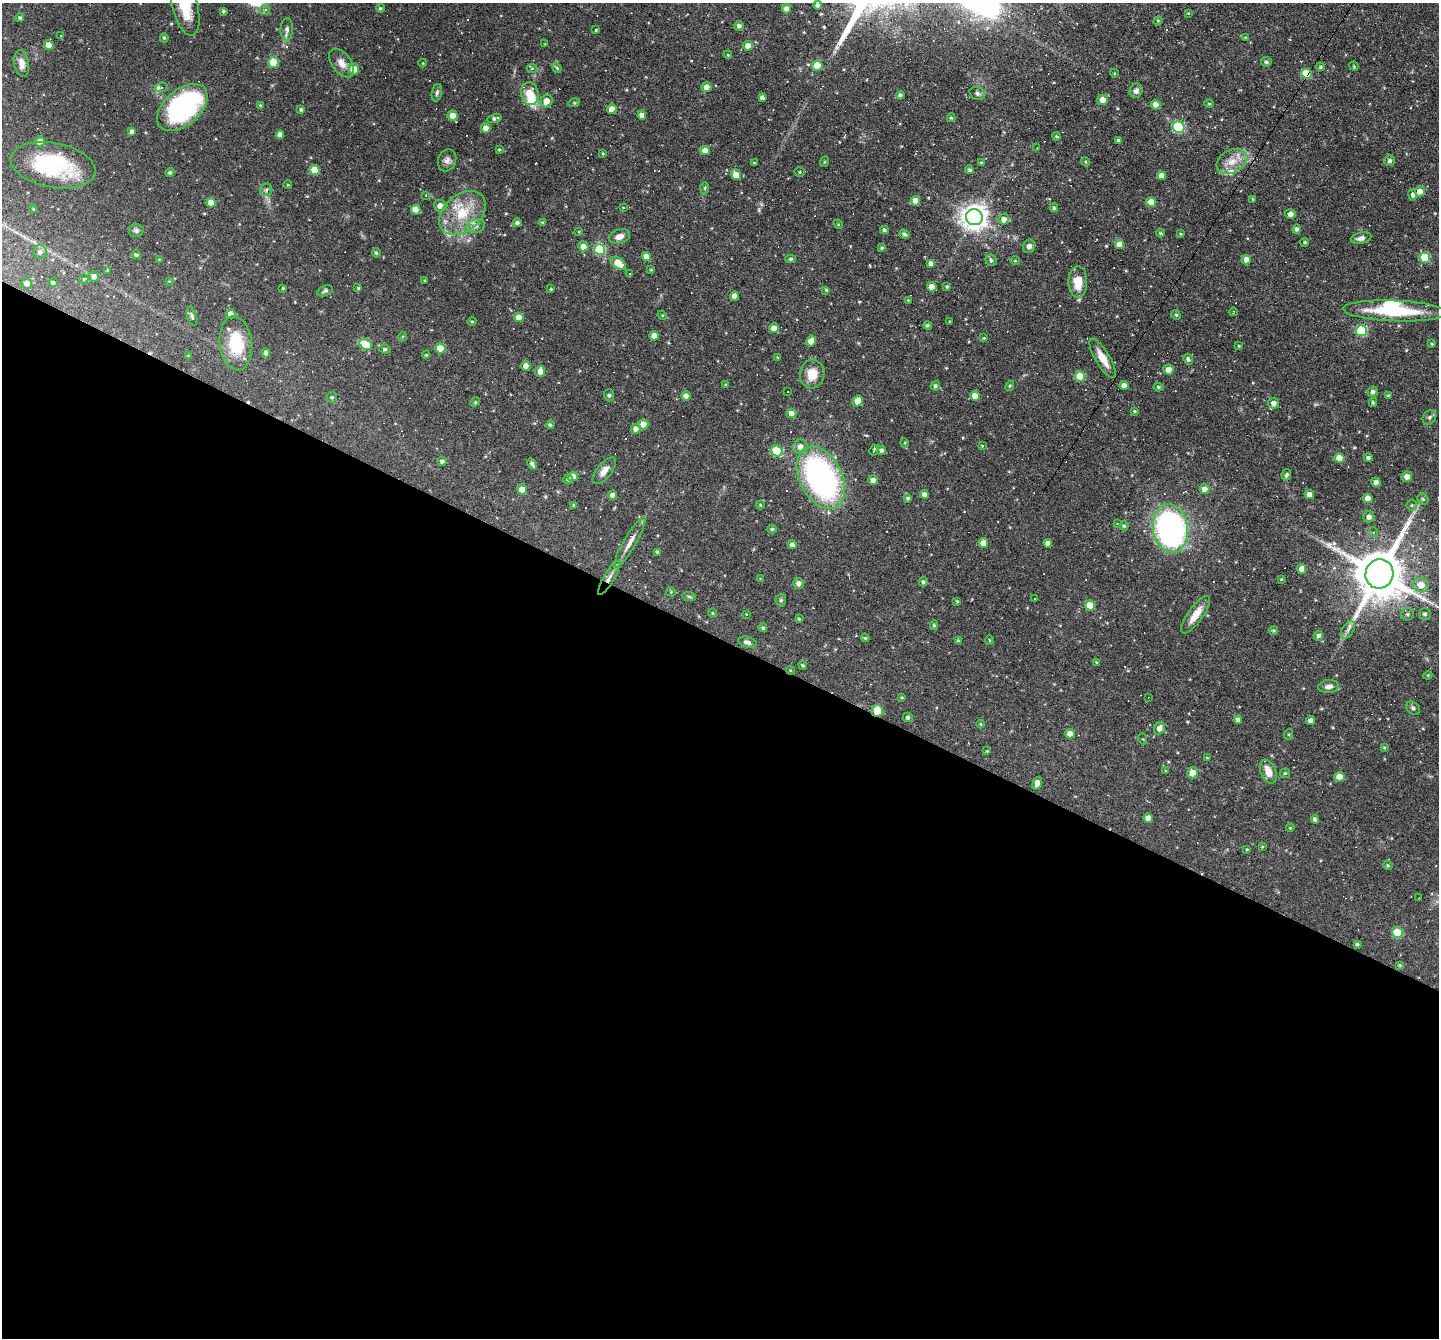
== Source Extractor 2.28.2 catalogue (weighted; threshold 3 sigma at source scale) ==
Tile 14 of 4 x 4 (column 2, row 4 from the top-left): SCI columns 1439-2875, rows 278-1613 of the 5750 x 5760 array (HDU 1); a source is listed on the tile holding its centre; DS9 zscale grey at full resolution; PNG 1441 x 1340 px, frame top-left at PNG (2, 3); each listed source drawn as its Kron ellipse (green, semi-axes under 4 px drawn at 4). Shown black and unused: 52% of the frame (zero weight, under 4 of 7 exposures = <1% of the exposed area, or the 3 px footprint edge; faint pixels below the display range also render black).
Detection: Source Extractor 2.28.2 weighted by HDU 2 'WHT'; one run over the whole footprint, this tile lists its part. Background 0.0582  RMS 0.0036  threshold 0.0149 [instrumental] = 3 sigma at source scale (4.09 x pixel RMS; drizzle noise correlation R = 1.36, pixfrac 0.8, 0.05/0.05 arcsec/px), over >= 5 px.
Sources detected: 378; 2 inside a brighter object's white glare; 67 cosmic-ray / hot-pixel residue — neither listed nor drawn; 2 inside a brighter listed object's ellipse — not listed separately; the other 307 listed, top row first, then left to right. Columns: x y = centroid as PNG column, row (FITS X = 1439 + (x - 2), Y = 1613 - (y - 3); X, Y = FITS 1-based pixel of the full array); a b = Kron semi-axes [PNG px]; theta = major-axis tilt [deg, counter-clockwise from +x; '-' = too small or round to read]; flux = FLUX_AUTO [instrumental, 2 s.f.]
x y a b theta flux
818 5 4 4 - 1
185 7 29 12 -75 10
380 8 4 4 - 0.5
786 9 4 4 - 1.8
265 10 5 5 - 0.79
223 11 3 3 - 0.62
1188 13 3 2 - 0.26
20 18 4 4 - 0.61
1158 21 4 4 - 0.35
739 26 4 4 - 1.1
287 29 11 6 88 1.3
596 30 3 2 - 0.34
61 35 3 2 - 0.35
1245 37 3 2 - 0.27
164 38 4 4 - 0.52
545 44 3 3 - 0.25
49 45 5 4 - 4.4
748 46 5 4 - 2.5
728 55 4 3 - 0.27
273 62 5 5 - 13
1266 62 5 5 - 0.79
22 63 13 7 -81 2.1
342 63 16 9 -52 3
423 63 4 2 - 0.22
817 66 5 5 - 8.2
1354 66 5 4 - 0.31
1320 67 4 4 - 0.51
532 68 5 3 - 0.31
557 68 5 4 - 0.43
353 69 5 5 - 5.6
1114 73 4 3 - 0.29
1306 74 5 4 - 18
161 87 7 4 19 1.7
707 87 5 5 - 2.1
1136 91 7 6 - 1.2
437 93 9 5 78 0.74
977 93 8 6 -26 0.83
530 94 11 8 -79 7.2
900 95 4 4 - 0.73
762 98 4 4 - 1.1
1102 100 5 5 - 3.1
546 101 6 5 - 3.5
574 103 6 3 17 0.38
1209 104 4 4 - 0.38
260 105 4 3 - 0.34
1156 105 5 5 - 2.4
182 107 29 17 41 65
612 109 5 5 - 3.9
301 110 3 3 - 0.53
642 115 4 4 - 2.2
453 116 5 5 - 3.1
494 118 7 4 16 0.83
951 118 4 4 - 0.47
1179 127 6 6 - 27
486 128 5 4 - 2.9
132 132 4 3 - 1.1
280 135 4 4 - 1.7
1056 136 4 4 - 0.45
1119 141 3 3 - 0.85
40 142 5 5 - 3.6
1037 148 3 2 - 0.33
499 150 4 3 - 0.35
705 151 5 4 - 3
603 153 4 3 - 0.36
447 160 11 9 69 1.6
1232 161 16 11 27 4.4
1390 161 5 5 - 0.88
824 162 5 3 - 0.31
1085 162 4 4 - 0.39
754 163 3 3 - 0.3
981 163 4 3 - 0.43
53 165 43 22 -10 30
314 170 5 5 - 7.2
970 170 4 4 - 0.64
170 172 4 4 - 0.53
800 172 5 4 - 0.4
736 175 6 4 -54 4.7
1161 176 4 4 - 2.6
288 185 4 3 - 0.26
705 188 6 4 88 0.42
266 190 6 6 - 0.78
1420 191 5 5 - 3.1
425 195 3 3 - 0.65
1413 195 6 4 -81 0.91
1253 199 4 3 - 0.29
915 201 4 4 - 3
1151 202 5 5 - 5.9
211 203 5 4 - 3.7
440 206 6 5 - 2.6
623 207 3 2 - 0.23
1054 208 4 3 - 0.48
33 209 4 3 - 0.32
416 210 5 4 - 5.4
462 213 26 18 41 12
1290 214 5 4 - 2
974 217 8 8 - 340
1004 219 5 5 - 2.1
542 222 4 3 - 0.36
517 223 4 4 - 0.85
838 224 5 4 - 0.34
476 226 9 6 17 1.5
1297 229 5 4 - 0.91
136 230 7 6 - 0.91
884 230 4 4 - 0.65
579 232 4 3 - 0.36
1161 233 4 3 - 0.41
904 234 5 4 - 0.82
1181 234 3 3 - 0.32
619 237 11 7 16 2.1
1361 238 10 5 12 1.6
1305 242 4 3 - 0.47
1120 244 4 4 - 3.5
583 246 5 5 - 2.7
1029 246 7 6 - 1.3
882 248 4 4 - 0.5
600 250 5 5 - 20
40 252 7 7 - 1.4
376 253 5 4 - 0.46
136 255 4 4 - 0.58
646 256 5 4 - 2.8
1425 258 5 5 - 16
791 259 5 4 - 0.6
159 260 3 3 - 0.28
991 260 6 5 - 0.78
1246 260 5 4 - 3.1
1015 261 4 3 - 0.28
618 263 8 5 -35 5.7
931 263 4 4 - 1.3
108 270 3 3 - 0.31
651 270 4 4 - 0.31
630 274 3 3 - 1.5
94 276 5 5 - 1.5
84 279 5 4 - 0.39
425 280 3 2 - 0.31
169 281 4 3 - 0.27
1078 282 16 9 90 6.3
27 283 5 5 - 2.4
53 283 5 4 - 0.62
947 286 4 3 - 0.44
932 287 5 4 - 4
283 288 4 3 - 0.36
358 288 4 3 - 0.38
551 289 4 3 - 0.31
826 290 4 3 - 0.37
325 291 8 5 26 0.76
734 296 4 4 - 2.1
908 300 3 3 - 0.22
1394 311 51 10 -2 21
1233 312 4 3 - 0.26
231 314 5 4 - 2.2
662 315 5 4 - 0.3
1176 315 5 4 - 0.45
192 316 10 5 -74 0.73
519 317 5 4 - 4
472 321 4 3 - 0.33
950 321 3 3 - 0.27
927 325 4 4 - 0.57
774 328 5 4 - 2.8
1361 331 6 5 - 23
654 336 4 4 - 3
402 337 5 3 - 0.33
984 338 4 3 - 0.27
811 341 6 4 60 2.9
236 343 27 16 -83 13
365 344 6 5 - 12
1432 344 4 3 - 0.34
1239 346 3 3 - 0.34
440 348 5 5 - 9
385 349 6 4 -7 0.6
266 353 4 4 - 1.2
426 355 4 3 - 0.28
188 356 4 3 - 0.24
778 357 4 4 - 0.29
1103 358 22 7 -59 4.4
1188 359 5 4 - 0.81
526 366 5 4 - 2.1
1168 370 5 5 - 3
540 371 6 5 - 2.8
812 374 14 12 84 5.1
1080 377 5 5 - 9.7
726 384 4 3 - 0.28
1124 385 4 4 - 2.6
935 386 5 4 - 0.67
1010 386 5 4 - 0.37
1159 387 5 4 - 0.52
787 391 3 3 - 1.1
1373 392 5 5 - 1.1
609 395 6 5 - 0.51
1388 395 4 3 - 0.3
686 396 4 4 - 2.3
975 396 5 4 - 3.5
332 397 5 5 - 0.53
858 401 6 4 58 3.6
475 402 5 4 - 0.38
1373 402 4 3 - 0.49
1274 403 5 5 - 1.7
1134 411 4 3 - 0.42
791 413 5 4 - 3
1429 417 8 6 50 0.78
643 424 5 5 - 3.3
550 425 4 4 - 0.69
636 429 5 5 - 2.1
905 443 5 3 - 0.33
982 446 3 3 - 0.25
800 447 7 7 - 2
874 450 5 3 - 0.48
882 450 5 4 - 0.92
777 451 6 5 - 17
1339 458 5 4 - 5.2
1368 458 4 3 - 0.8
442 461 4 4 - 1.1
532 464 6 3 -61 0.74
604 471 16 7 51 2.4
1286 475 6 4 79 0.73
573 477 5 4 - 2.8
1407 477 5 5 - 2.6
821 478 33 21 -63 83
568 479 4 4 - 0.72
873 480 5 5 - 1.6
1376 482 4 4 - 1.6
1204 489 5 5 - 2.5
522 490 5 5 - 6.3
924 494 4 4 - 1.4
612 495 4 4 - 1.6
1309 495 4 4 - 2.5
908 498 4 3 - 0.72
1368 498 4 4 - 3.2
1423 499 6 5 - 0.52
574 505 4 3 - 0.53
760 505 4 4 - 0.31
1412 505 5 5 - 0.5
1369 517 5 5 - 1.7
1118 524 4 4 - 0.41
1124 526 4 4 - 0.56
1170 528 24 17 -80 98
772 529 5 4 - 0.51
1374 532 4 3 - 0.33
630 543 29 6 60 3.3
983 543 5 4 - 3.3
1048 543 4 4 - 1.7
792 545 4 4 - 1.7
658 552 4 4 - 0.62
1302 569 5 4 - 3.1
1379 574 15 14 - 2000
609 578 19 5 60 2.2
760 579 4 4 - 0.27
1281 579 3 3 - 0.25
923 582 4 4 - 0.71
799 583 5 5 - 1.5
1421 585 8 7 - 4.3
671 592 5 5 - 0.36
689 596 7 4 -2 0.6
1035 599 3 3 - 2.5
781 600 6 5 - 0.51
957 601 3 3 - 0.36
1090 605 5 5 - 7.5
712 613 4 4 - 0.32
746 614 3 2 - 0.23
1407 614 6 6 - 0.7
1425 614 6 5 - 1.1
1196 615 22 7 54 4.8
799 619 3 3 - 0.36
934 625 5 4 - 0.47
763 628 4 4 - 0.65
1348 630 9 5 55 1.3
1274 631 4 4 - 0.52
1318 636 5 4 - 0.93
865 638 4 3 - 0.39
989 640 5 3 - 0.35
958 641 4 3 - 0.44
748 642 9 5 -17 1.2
1096 662 4 3 - 0.34
803 665 4 3 - 0.42
790 670 4 3 - 0.28
1428 675 4 3 - 0.31
1329 686 10 6 6 1.6
1148 697 3 2 - 0.35
902 698 4 3 - 0.34
1413 708 8 5 -38 0.75
877 711 6 5 - 5.1
908 717 5 4 - 0.82
1238 720 4 4 - 1.4
1310 721 4 4 - 1.9
981 724 4 4 - 0.34
1159 728 6 5 - 1.8
1070 734 4 4 - 2.9
1289 734 5 4 - 0.37
1143 739 5 3 - 0.35
1384 747 4 3 - 0.3
987 751 4 3 - 0.32
1207 758 4 3 - 0.27
1166 771 4 3 - 0.28
1268 772 12 7 -66 3.7
1192 773 5 5 - 3.1
1285 773 5 5 - 0.48
1339 777 5 4 - 5.1
1037 783 7 4 69 2.8
1148 818 5 4 - 2.6
1315 819 4 4 - 1.1
1290 828 4 4 - 0.29
1262 846 3 3 - 0.28
1247 849 3 2 - 0.3
1388 865 5 4 - 0.45
1419 898 3 3 - 1.8
1397 933 5 5 - 11
1357 944 4 4 - 0.53
1400 965 4 4 - 0.48
Overlapping masked pixels (flux is a lower limit): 4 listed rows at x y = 1306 74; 609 578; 790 670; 877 711
Isophote crosses this tile's border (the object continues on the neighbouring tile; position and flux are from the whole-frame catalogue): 1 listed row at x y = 185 7